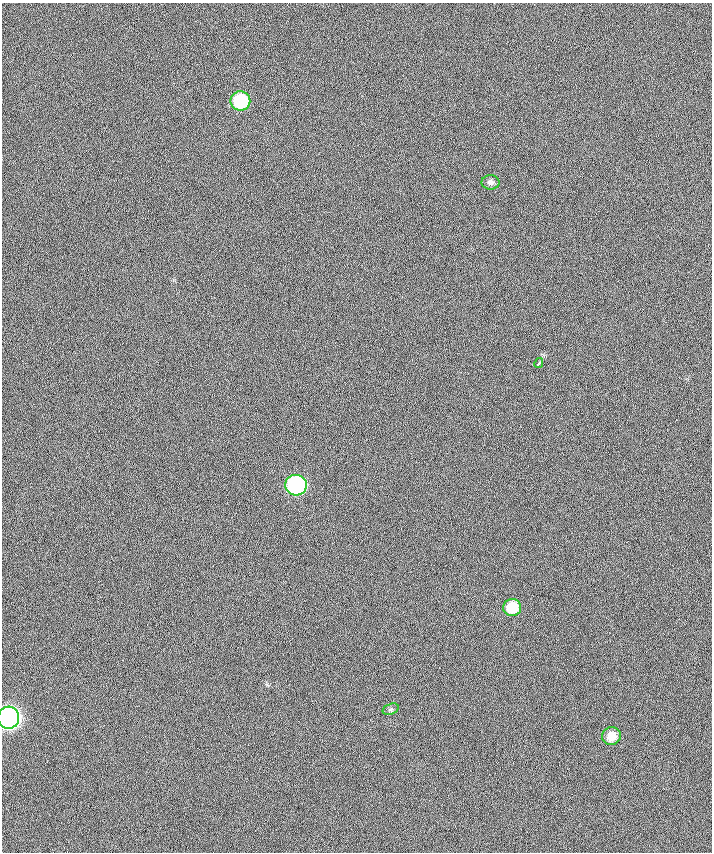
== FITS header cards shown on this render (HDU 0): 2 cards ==
NAXIS1  =                  710 /
NAXIS2  =                  850 /

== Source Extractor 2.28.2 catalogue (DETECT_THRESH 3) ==
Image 710 x 850 px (HDU 0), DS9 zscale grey, 1 PNG px = 1 image px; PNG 714 x 854 px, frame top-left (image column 1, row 850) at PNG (2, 3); each listed source drawn as its Kron ellipse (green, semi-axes under 4 px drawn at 4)
Background -1.36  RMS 25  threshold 75.4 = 3 sigma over >= 5 px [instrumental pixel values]
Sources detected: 8; all 8 listed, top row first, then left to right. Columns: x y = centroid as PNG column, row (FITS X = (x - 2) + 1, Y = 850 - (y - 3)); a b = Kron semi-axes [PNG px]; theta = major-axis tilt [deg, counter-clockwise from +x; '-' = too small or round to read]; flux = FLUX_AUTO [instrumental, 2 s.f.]
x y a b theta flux
240 101 10 9 - 100000
490 182 9 7 0 6100
539 363 5 3 - 6200
296 485 10 10 - 310000
512 608 9 8 - 48000
391 709 8 5 19 3400
9 718 11 10 - 970000
611 736 9 9 - 21000
At the frame edge (FLAGS 8, measured only in part): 1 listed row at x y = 9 718